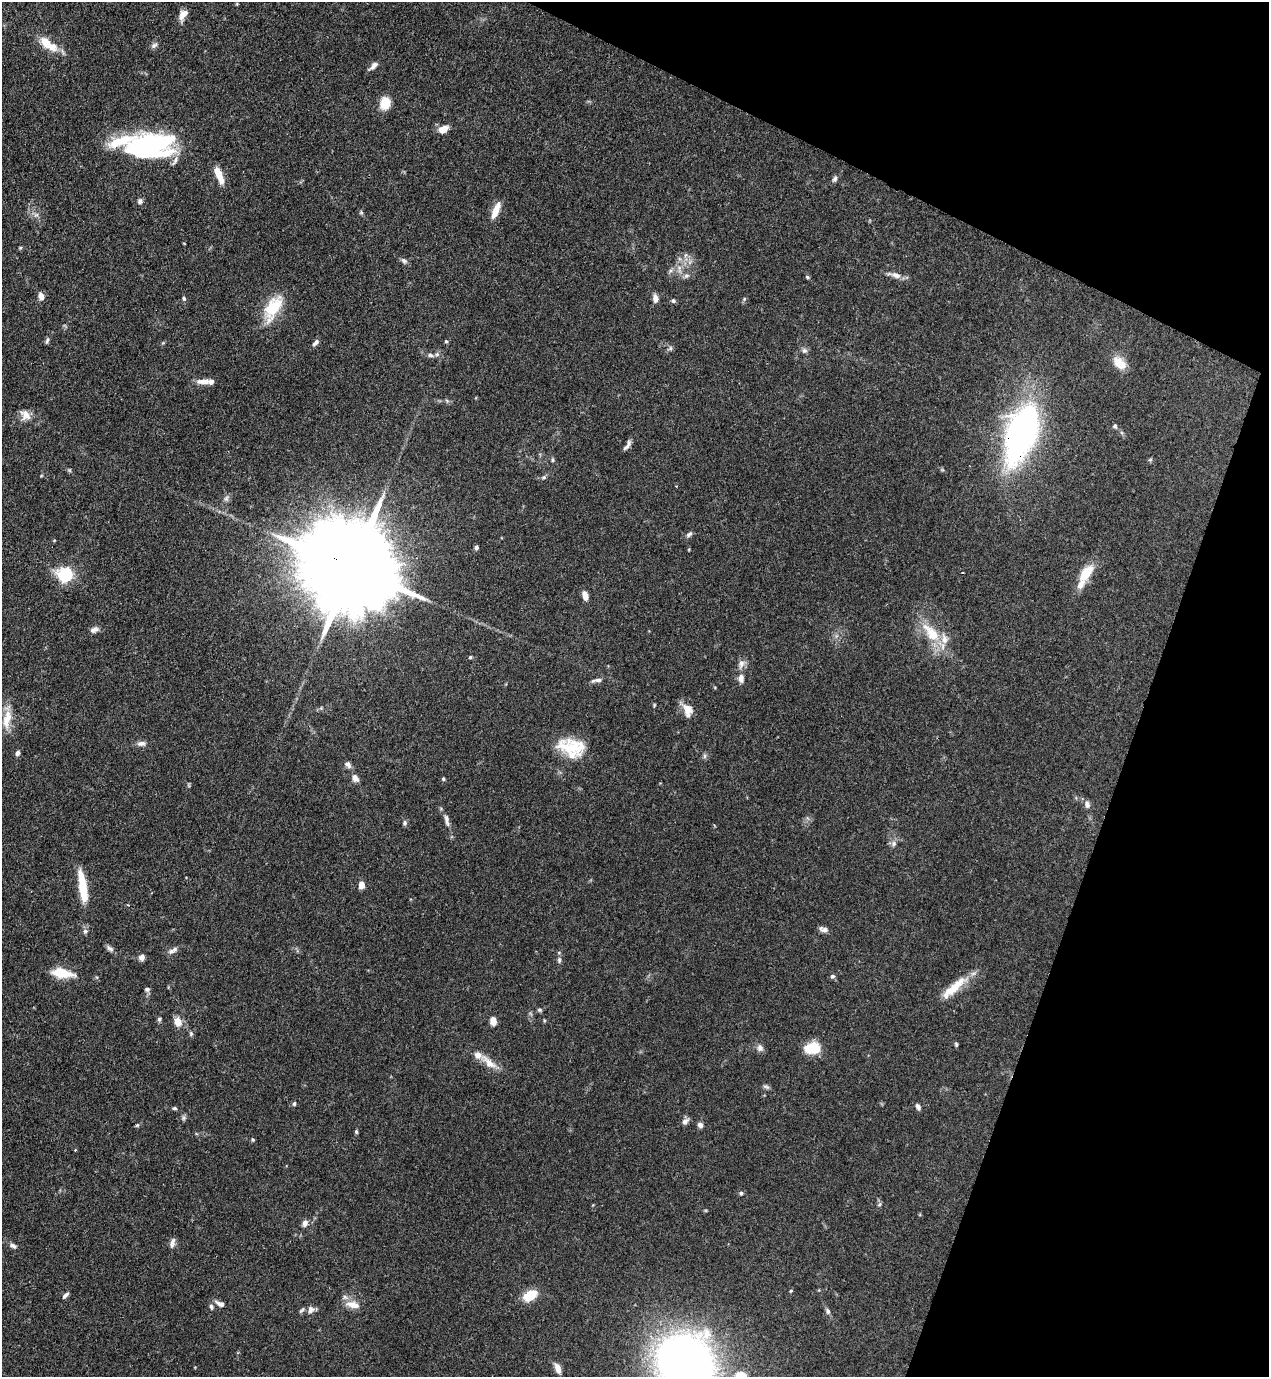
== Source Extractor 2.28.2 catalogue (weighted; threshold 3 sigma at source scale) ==
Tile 8 of 4 x 4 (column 4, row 2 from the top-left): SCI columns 4023-5289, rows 2794-4168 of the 5649 x 5585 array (HDU 1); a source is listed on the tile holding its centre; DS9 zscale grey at full resolution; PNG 1271 x 1379 px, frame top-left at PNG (2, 2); no overlay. Shown black and unused: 19% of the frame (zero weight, under 3 of 4 exposures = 7% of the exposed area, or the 3 px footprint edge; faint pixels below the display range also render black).
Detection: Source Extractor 2.28.2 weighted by HDU 2 'WHT'; one run over the whole footprint, this tile lists its part. Background 0.077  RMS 0.0036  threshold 0.0161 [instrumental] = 3 sigma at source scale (4.5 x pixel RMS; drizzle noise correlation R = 1.50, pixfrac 1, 0.05/0.05 arcsec/px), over >= 5 px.
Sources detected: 133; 2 inside a brighter object's white glare — not listed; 10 inside a brighter listed object's ellipse — not listed separately; the other 121 listed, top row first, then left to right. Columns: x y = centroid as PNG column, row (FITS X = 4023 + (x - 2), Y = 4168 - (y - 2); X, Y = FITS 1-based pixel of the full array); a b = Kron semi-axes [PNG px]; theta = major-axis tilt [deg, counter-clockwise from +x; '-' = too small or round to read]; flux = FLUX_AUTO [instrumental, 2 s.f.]
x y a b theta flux
183 15 12 7 60 3.4
46 43 19 10 -50 6.1
154 45 10 6 41 1.1
373 66 13 5 43 1.6
385 103 12 9 77 7.3
443 129 10 6 26 4.4
151 144 54 24 1 49
219 175 19 6 -68 5.7
835 179 9 5 63 0.97
140 201 7 7 - 1
361 212 6 5 - 0.52
495 213 14 8 67 3.7
36 215 8 5 28 1
20 248 5 4 - 0.41
685 255 7 4 70 0.68
404 261 9 6 -30 1
679 269 16 6 -80 2.4
670 271 7 4 71 0.73
895 275 21 7 -13 2.4
686 276 8 7 - 1.2
807 277 6 4 -28 0.53
41 296 8 6 -80 2.3
655 298 9 6 -80 2.3
184 299 6 5 - 0.63
744 299 5 4 - 0.5
673 301 6 5 - 0.64
273 308 37 17 61 13
47 340 8 5 63 0.73
446 341 5 4 - 0.44
315 343 10 5 46 1.2
670 348 8 5 31 0.81
804 350 8 8 - 1.1
430 355 8 6 -16 0.92
1119 363 19 12 -42 5.3
204 381 18 6 1 3
447 401 6 5 - 0.6
25 415 13 11 -54 3.3
1115 426 6 5 - 0.76
1021 433 53 25 71 130
627 445 14 5 55 1.4
553 460 7 4 -86 0.55
1150 460 6 4 43 0.49
69 470 6 4 -44 0.48
544 477 7 5 30 0.73
226 498 10 6 64 1.3
689 534 9 6 39 0.98
476 547 6 4 76 0.86
353 568 38 20 -27 11000
1086 573 22 10 55 8.8
66 574 6 6 - 79
585 595 9 5 -73 2.7
94 630 12 7 17 1.6
931 633 37 15 -48 12
470 657 4 4 - 0.46
741 664 14 8 70 2.1
741 678 11 7 -87 2.1
597 680 16 5 10 1.5
654 705 5 4 - 0.36
687 710 18 11 -60 4.2
7 719 29 11 79 6
141 743 11 6 2 1.6
573 747 37 18 -11 13
18 753 6 5 - 1.2
704 756 7 4 89 0.7
348 765 10 7 -45 1.4
355 778 9 7 -60 2
443 779 4 4 - 0.52
1087 804 10 7 -75 1.4
447 820 17 6 -79 1.8
405 823 7 6 - 0.81
894 844 7 7 - 1.2
361 885 7 5 86 3.3
83 887 37 8 -82 12
128 905 3 3 - 0.32
824 929 12 6 -15 1.5
85 931 7 6 - 0.89
110 948 11 6 -36 1.1
171 951 9 7 20 1.4
142 957 8 7 - 1.3
559 960 8 5 -82 0.91
62 973 27 11 -8 7.8
832 976 6 6 - 0.86
954 988 44 10 41 8.6
147 989 7 5 14 0.83
540 1010 6 5 - 0.59
159 1019 6 5 - 0.67
493 1021 8 6 -83 3.2
178 1022 9 7 -72 4.1
191 1034 7 5 -90 0.67
956 1044 6 4 -75 0.51
760 1048 10 8 -84 1.6
812 1048 18 12 6 9
489 1062 29 10 -41 5
766 1087 10 5 -18 0.82
294 1104 6 4 76 0.62
918 1107 8 5 -68 1.1
174 1108 5 4 - 0.58
184 1118 8 5 -85 0.76
685 1121 8 6 47 1.7
137 1125 6 5 - 0.5
700 1125 7 6 - 1.3
356 1132 6 4 -70 0.51
253 1139 5 4 - 0.49
75 1150 3 3 - 0.27
741 1193 5 5 - 0.68
879 1204 7 5 60 0.65
305 1223 9 7 69 1.5
172 1243 14 6 77 1.5
13 1246 9 6 -28 1.1
791 1291 5 4 - 0.38
65 1295 9 5 42 1
530 1295 18 11 30 7
220 1304 13 6 -27 1.8
353 1305 22 10 -13 3.8
211 1307 8 6 -81 0.94
302 1310 10 5 42 0.77
311 1310 9 8 - 1.8
828 1311 8 6 -67 1
685 1363 42 39 -67 310
558 1368 13 6 -67 2.5
741 1376 9 8 - 9.7
Overlapping masked pixels (flux is a lower limit): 2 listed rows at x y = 1021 433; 353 568
Isophote crosses this tile's border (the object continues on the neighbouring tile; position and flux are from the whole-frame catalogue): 2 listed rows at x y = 685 1363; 741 1376